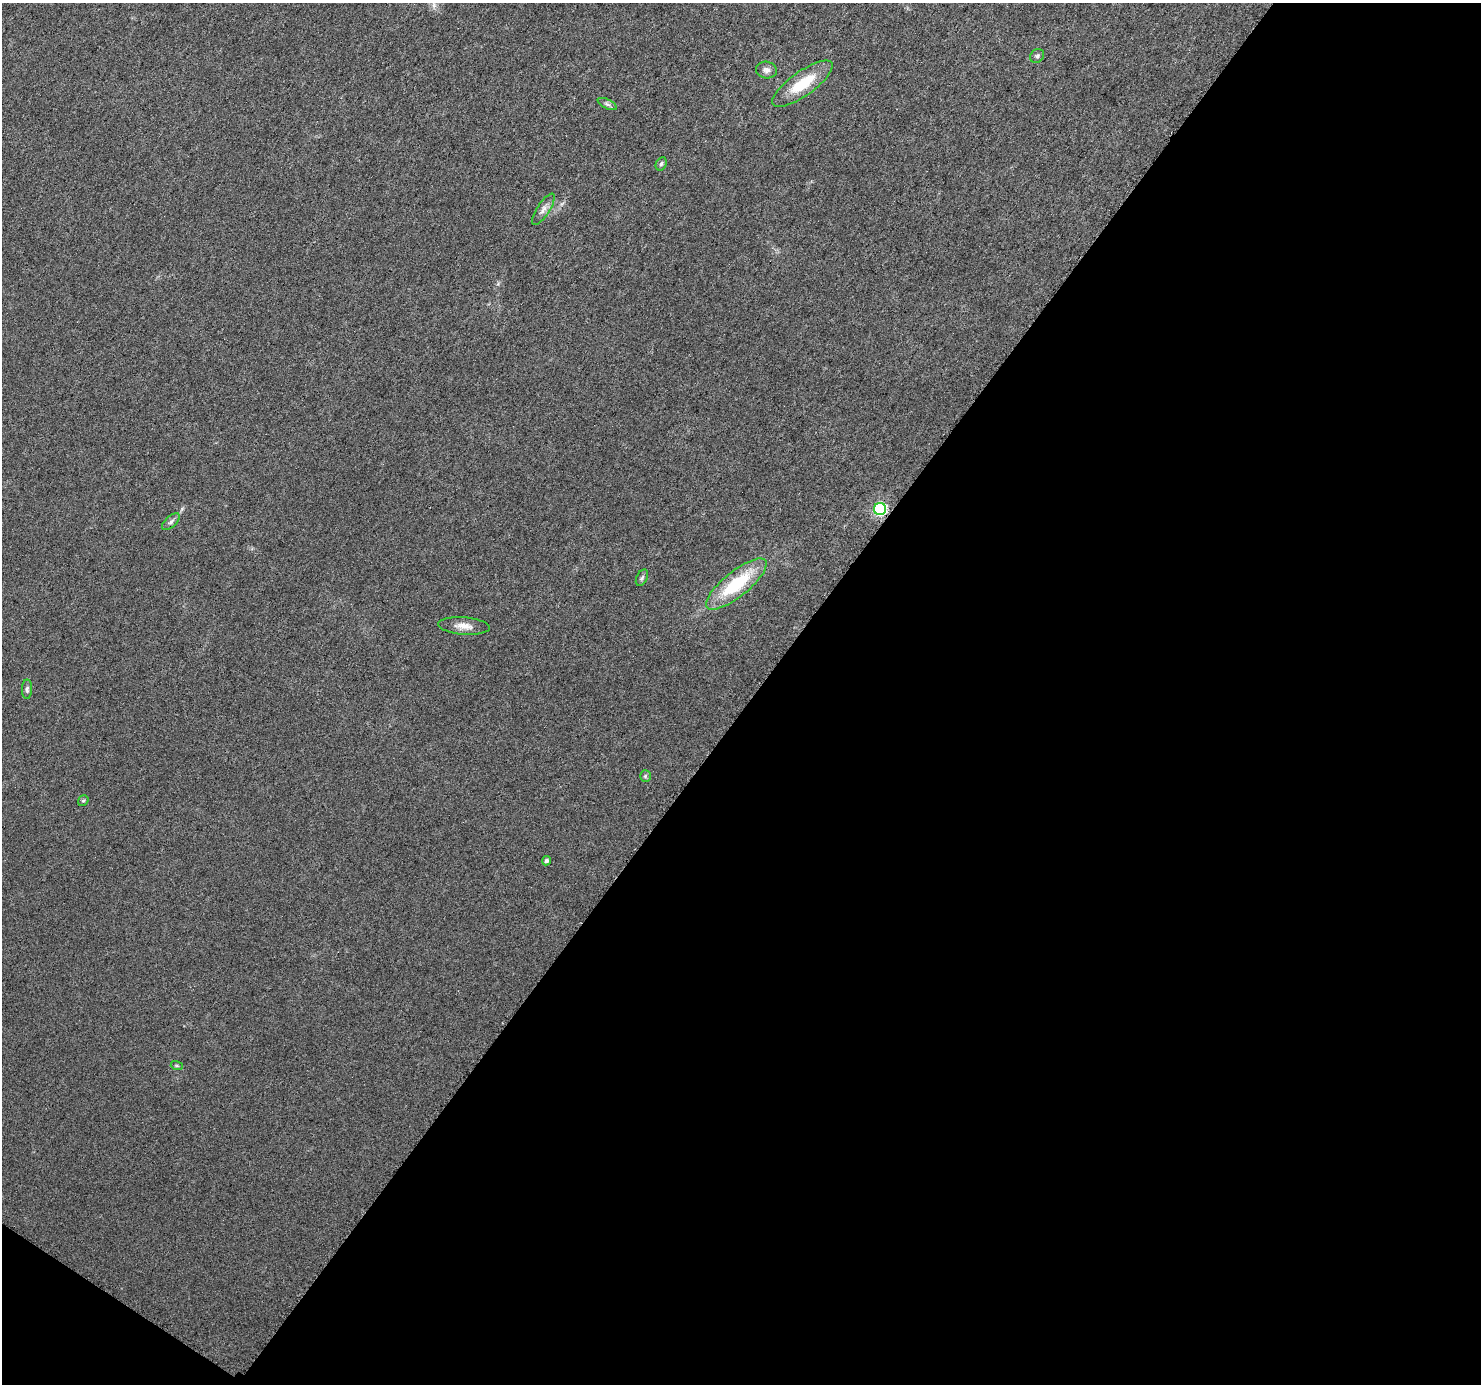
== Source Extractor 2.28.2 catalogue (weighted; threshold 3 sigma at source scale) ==
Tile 4 of 2 x 2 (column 2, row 2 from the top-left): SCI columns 1486-2964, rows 107-1488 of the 2971 x 2995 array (HDU 1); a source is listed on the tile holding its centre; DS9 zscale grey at full resolution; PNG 1483 x 1386 px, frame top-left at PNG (2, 3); each listed source drawn as its Kron ellipse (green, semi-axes under 4 px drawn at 4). Shown black and unused: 50% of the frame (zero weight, under 3 of 6 exposures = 1% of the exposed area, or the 3 px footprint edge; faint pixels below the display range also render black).
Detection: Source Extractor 2.28.2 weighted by HDU 2 'WHT'; one run over the whole footprint, this tile lists its part. Background 0.0287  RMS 0.0045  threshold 0.0186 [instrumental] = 3 sigma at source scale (4.09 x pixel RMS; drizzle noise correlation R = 1.36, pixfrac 0.8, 0.0396/0.0396 arcsec/px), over >= 5 px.
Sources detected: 16; all 16 listed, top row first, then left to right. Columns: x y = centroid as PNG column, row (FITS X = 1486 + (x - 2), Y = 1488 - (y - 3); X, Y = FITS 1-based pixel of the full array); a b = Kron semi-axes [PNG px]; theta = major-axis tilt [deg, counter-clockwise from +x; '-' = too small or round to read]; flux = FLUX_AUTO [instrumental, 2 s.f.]
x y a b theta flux
1037 56 8 6 44 0.99
766 70 10 8 -10 1.9
802 84 36 12 36 15
607 104 10 4 -26 1.1
661 164 7 5 62 1.1
543 209 18 6 57 2.2
880 509 6 6 - 61
171 522 11 5 42 1.4
642 578 9 5 62 0.92
736 584 37 12 39 26
464 626 26 8 -4 4.4
27 689 10 5 89 1.1
645 776 6 5 - 0.67
83 801 6 4 51 0.62
546 861 5 4 - 1
177 1066 6 4 -18 0.55
Overlapping masked pixels (flux is a lower limit): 1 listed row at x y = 880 509